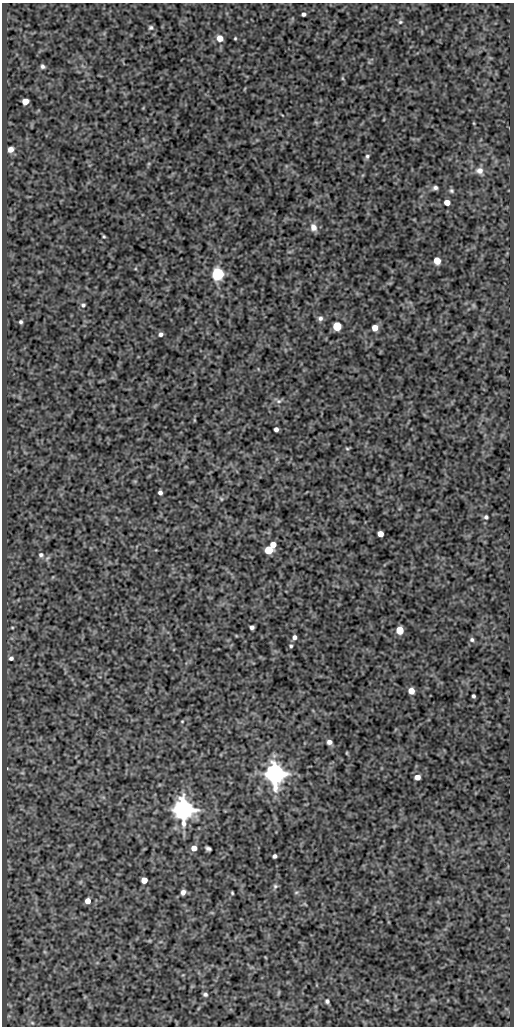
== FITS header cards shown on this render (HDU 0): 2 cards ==
NAXIS1  =                  512
NAXIS2  =                 1024

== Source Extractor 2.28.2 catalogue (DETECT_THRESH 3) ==
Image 512 x 1024 px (HDU 0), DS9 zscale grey, 1 PNG px = 1 image px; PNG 516 x 1028 px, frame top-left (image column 1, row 1024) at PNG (2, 3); no overlay
Background 485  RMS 0.98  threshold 2.93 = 3 sigma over >= 5 px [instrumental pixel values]
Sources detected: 63; all 63 listed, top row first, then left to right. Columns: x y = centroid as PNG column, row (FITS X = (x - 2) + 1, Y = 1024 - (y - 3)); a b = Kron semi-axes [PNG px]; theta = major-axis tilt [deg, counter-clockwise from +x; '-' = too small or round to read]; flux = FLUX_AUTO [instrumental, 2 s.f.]
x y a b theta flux
303 14 4 4 - 140
400 22 6 5 - 110
151 28 7 6 - 140
220 38 6 5 - 780
235 38 3 2 - 67
43 66 5 5 - 150
342 78 6 3 -71 73
25 101 5 5 - 760
11 149 5 5 - 500
367 156 6 5 - 140
479 171 10 9 - 420
435 188 6 5 - 170
452 191 7 6 - 130
447 202 5 5 - 560
313 227 10 8 -64 440
104 236 4 3 - 79
437 261 5 5 - 1000
217 274 6 6 - 15000
83 305 6 5 - 130
320 318 7 6 - 200
21 322 4 3 - 120
337 326 5 5 - 3300
375 328 5 5 - 680
160 334 5 5 - 190
279 401 9 6 -14 210
194 420 6 3 -72 60
276 429 4 4 - 230
347 448 7 4 7 77
160 493 4 4 - 200
221 499 5 4 - 82
486 517 5 5 - 130
380 534 5 5 - 600
273 545 5 5 - 750
268 550 5 5 - 2300
41 555 8 7 - 210
12 627 5 3 - 66
252 627 4 4 - 200
400 630 5 5 - 1700
294 637 5 5 - 250
472 640 6 5 - 140
291 646 4 4 - 96
11 658 5 4 - 170
411 691 5 5 - 680
473 696 4 3 - 120
182 721 3 3 - 50
329 742 6 5 - 280
347 753 5 3 - 58
22 773 6 4 18 73
275 774 7 6 - 67000
417 777 5 4 - 540
183 810 7 7 - 69000
194 848 5 5 - 560
208 848 6 3 -29 160
275 856 4 4 - 170
144 880 5 5 - 680
275 886 7 6 - 140
183 892 5 4 - 280
296 892 6 4 2 93
232 893 3 2 - 72
88 901 5 4 - 550
205 994 5 4 - 140
327 1001 5 5 - 130
32 1023 6 5 - 95

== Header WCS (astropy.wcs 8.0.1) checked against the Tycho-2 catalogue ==
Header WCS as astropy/WCSLIB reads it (CRVAL/CRPIX/CD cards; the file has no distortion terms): RA---SIN/DEC--SIN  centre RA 01:00:55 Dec -00:48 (15.23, -0.80 deg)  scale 1 arcsec/px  FOV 8.5' x 17.1'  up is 0 deg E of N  parity normal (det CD < 0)
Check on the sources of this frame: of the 60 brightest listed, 3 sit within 1.6 arcsec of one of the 3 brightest Tycho-2 stars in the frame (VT <= 11.43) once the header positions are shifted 0.15 arcsec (0.07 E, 0.13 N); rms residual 0.53 arcsec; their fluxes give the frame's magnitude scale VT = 21.87 - 2.5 log10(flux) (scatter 0.49 mag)
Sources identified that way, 3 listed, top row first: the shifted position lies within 1.6 arcsec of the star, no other Tycho-2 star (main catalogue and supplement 1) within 3.2 arcsec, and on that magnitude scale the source's flux lands within +1.5 / -3 mag of the star's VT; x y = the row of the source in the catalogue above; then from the Tycho-2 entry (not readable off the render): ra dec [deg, ICRS J2000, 3 dp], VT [Tycho-2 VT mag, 2 dp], TYC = Tycho-2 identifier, HIP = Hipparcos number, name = IAU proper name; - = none
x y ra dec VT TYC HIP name
217 274 15.239 -0.730 11.43 4681-617-1 - -
275 774 15.223 -0.869 9.25 4681-736-1 - -
183 810 15.249 -0.879 10.27 4681-925-1 - -